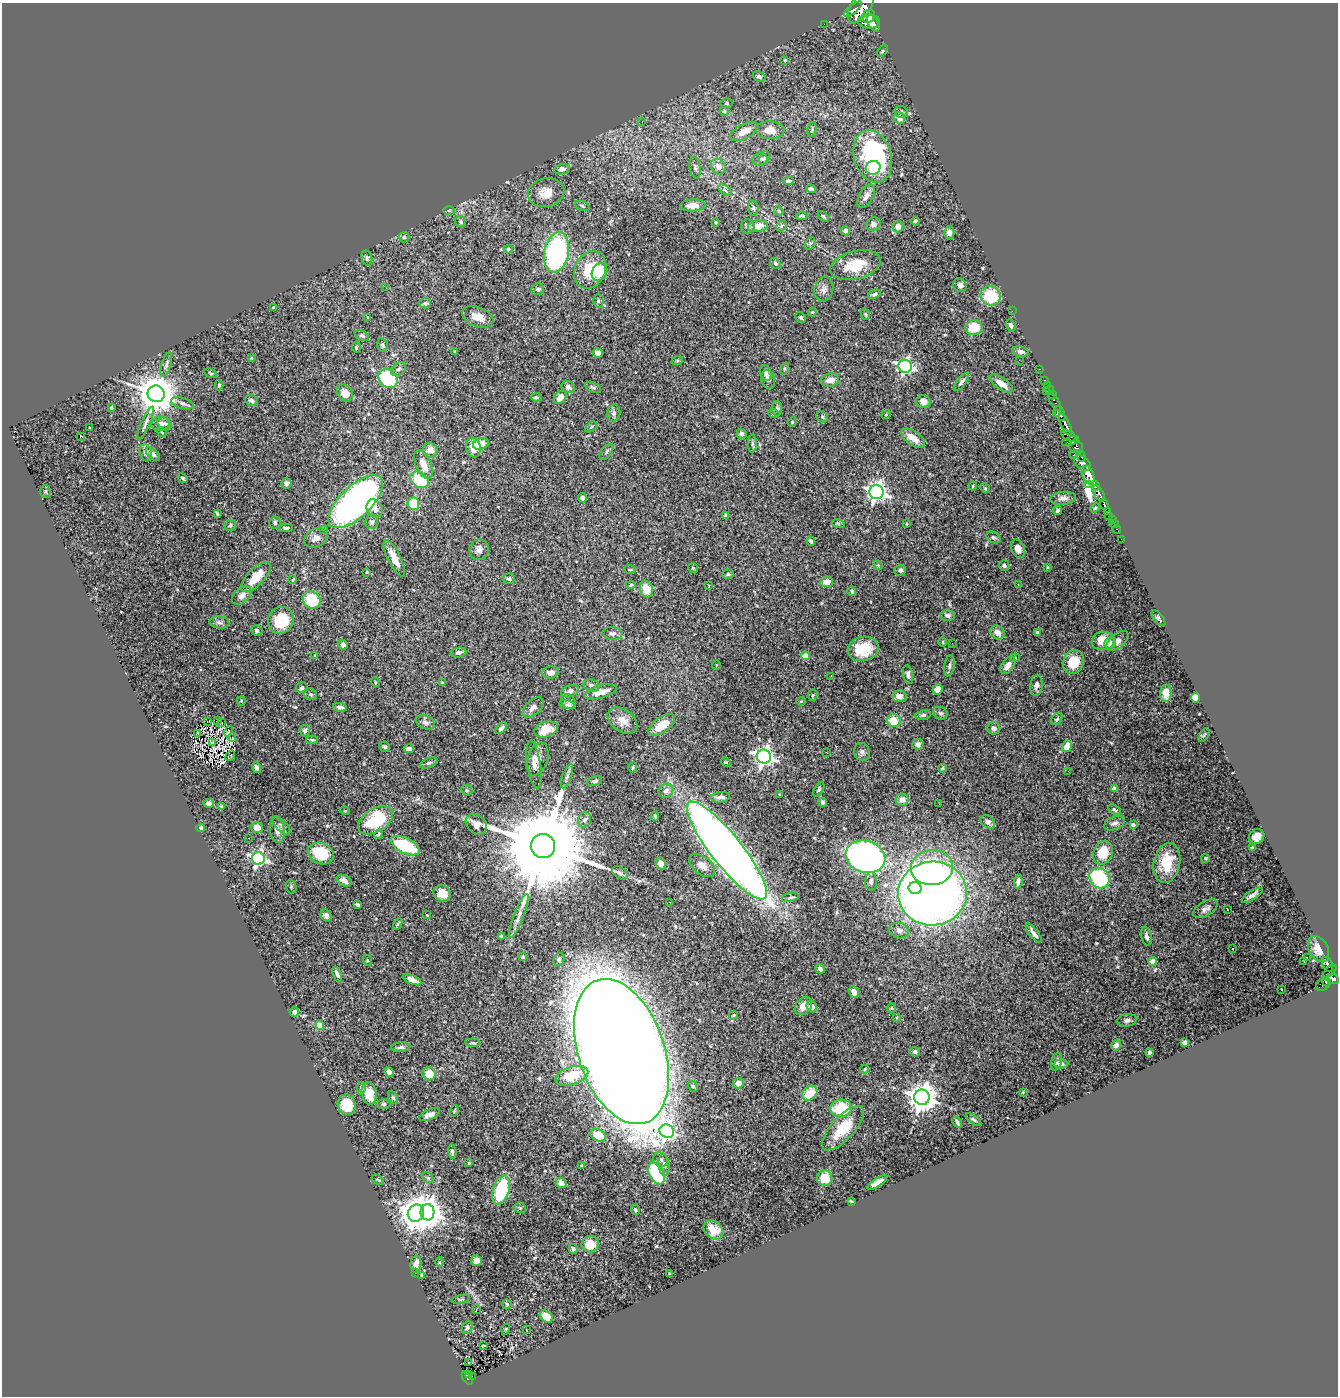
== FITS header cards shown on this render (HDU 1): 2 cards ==
NAXIS1  =                 1336
NAXIS2  =                 1394

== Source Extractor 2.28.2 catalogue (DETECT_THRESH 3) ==
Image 1336 x 1394 px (HDU 1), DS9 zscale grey, 1 PNG px = 1 image px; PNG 1340 x 1398 px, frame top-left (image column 1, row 1394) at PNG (2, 3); each listed source drawn as its Kron ellipse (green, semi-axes under 4 px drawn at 4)
Background 2.82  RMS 0.03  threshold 0.0908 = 3 sigma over >= 5 px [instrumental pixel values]
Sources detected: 448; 6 with non-positive FLUX_AUTO (blend fragments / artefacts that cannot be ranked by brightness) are neither listed nor drawn; the other 442 listed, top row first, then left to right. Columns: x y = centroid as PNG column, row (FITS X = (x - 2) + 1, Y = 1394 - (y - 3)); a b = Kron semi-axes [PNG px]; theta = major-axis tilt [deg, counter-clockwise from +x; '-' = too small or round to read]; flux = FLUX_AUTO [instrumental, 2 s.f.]
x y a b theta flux
861 7 19 9 57 14000
853 9 11 4 39 5800
869 16 7 6 - 5600
869 22 11 7 -2 14000
873 23 9 5 -61 10000
824 24 2 2 - 33
882 51 7 3 53 2.4
785 60 4 3 - 3
759 77 6 5 - 5.7
727 103 6 5 - 3.1
724 111 5 4 - 2.4
901 112 7 6 - 4.1
899 118 6 5 - 14
642 122 3 3 - 1.5
812 129 7 3 78 2.5
770 130 14 9 -2 22
744 131 15 7 28 20
873 157 27 19 -74 300
764 158 7 5 68 3.5
760 159 7 6 - 8.3
718 167 8 7 - 13
695 168 11 5 -81 6.3
873 168 7 7 - 31
562 169 8 5 12 8.6
788 181 5 4 - 4.7
811 189 5 3 - 6.5
725 190 7 4 -36 3.8
546 193 18 14 12 30
866 196 13 7 59 11
693 205 12 6 3 17
582 206 8 4 -22 3.2
753 208 7 5 -86 4.2
449 210 6 4 0 2.9
779 211 5 4 - 2.2
802 216 6 4 10 3
823 216 7 4 -44 3.2
915 221 4 3 - 4.6
461 222 6 5 - 4.1
716 222 4 3 - 2.2
873 224 7 6 - 11
748 226 7 7 - 4.4
758 226 10 6 10 23
781 226 6 5 - 3.4
898 226 6 5 - 12
845 231 4 4 - 6.4
949 233 6 5 - 9.4
404 237 5 5 - 3.2
810 244 7 5 64 3.8
508 249 4 4 - 3.6
557 252 20 12 78 340
367 258 8 5 -77 4.2
775 263 6 4 -52 4.4
855 265 26 14 14 51
590 270 19 15 65 65
599 272 9 7 63 46
960 285 7 6 - 8.5
386 288 2 2 - 8.3
538 289 6 6 - 5.4
824 289 12 9 78 10
874 294 6 4 23 3.8
990 296 10 9 - 81
598 301 7 5 89 4.1
425 303 6 5 - 4.9
273 307 4 3 - 2.1
1012 311 2 2 - 40
812 312 4 4 - 1.9
865 314 6 3 -61 2.2
368 317 3 3 - 1.8
478 317 16 9 -22 22
801 318 6 5 - 3.7
1011 325 6 4 -70 6.2
974 328 8 7 - 46
362 336 7 4 -28 4.2
382 345 7 5 -68 4.1
356 347 5 4 - 2.8
455 351 3 2 - 2
1020 352 8 5 -11 7
598 353 5 4 - 11
251 358 3 3 - 1.7
1019 360 2 2 - 4.6
677 361 6 4 19 2.9
166 365 13 4 74 6.8
905 366 6 6 - 500
785 368 6 3 71 2
399 369 8 6 39 5.4
1039 369 3 2 - 75
210 373 7 3 -27 2.6
766 373 8 5 -76 7.1
388 378 10 8 -46 140
768 379 9 6 -75 6.8
830 380 9 6 9 14
1045 380 3 2 - 78
961 382 11 4 52 5.7
1001 384 13 5 -34 19
219 385 5 4 - 2.8
1047 385 3 2 - 48
568 387 7 5 -37 7
593 387 8 4 -27 4
1050 390 5 3 - 96
1046 391 3 2 - 59
345 393 9 7 -55 20
156 394 8 8 - 5900
1052 395 3 2 - 78
536 397 5 3 - 2.9
560 397 7 5 49 16
251 401 7 5 -23 6.2
923 401 7 6 - 12
1055 402 10 3 -60 280
182 403 11 5 -16 6.2
111 408 4 3 - 3
777 408 7 5 -86 3.7
614 413 8 6 80 6.3
1060 413 8 4 -65 6600
774 414 5 3 - 2.1
1056 414 3 2 - 1500
886 415 4 4 - 2
822 417 6 5 - 3.6
792 422 5 4 - 1.9
146 423 18 4 66 7.6
160 424 9 7 6 9.6
164 424 7 5 -32 5.9
1065 425 12 4 -63 5500
591 427 6 4 44 2.4
90 428 3 2 - 1.3
162 432 5 2 - 1.4
742 434 5 5 - 6.6
81 436 4 3 - 15
1069 436 8 4 -30 1700
913 438 13 7 -35 27
1070 441 9 3 17 1500
481 444 8 5 19 24
752 444 9 4 90 4.8
1076 447 7 6 - 1600
473 448 10 7 -81 28
430 450 7 7 - 14
607 452 9 5 51 4.5
146 453 9 6 -72 8.2
153 454 8 4 -42 7.1
1073 455 4 3 - 540
1081 456 6 3 -66 1400
1082 463 9 6 -38 4100
423 465 15 7 -66 23
1088 475 10 5 -70 22000
183 478 5 3 - 2.9
420 480 10 7 -35 84
286 483 5 5 - 6.9
1088 484 4 3 - 550
973 486 4 4 - 2
1095 486 4 3 - 1600
985 488 5 4 - 2.2
45 492 6 5 - 3
876 492 7 7 - 1100
1099 494 9 4 -57 4100
582 498 4 4 - 6.6
1063 498 13 6 4 8.6
356 502 34 15 44 830
413 504 6 6 - 57
1104 504 5 3 - 540
375 508 9 7 -58 15
1095 508 6 3 45 2.5
1058 510 5 4 - 4.2
1107 512 4 3 - 580
217 514 4 2 - 2.4
726 515 4 4 - 3.9
1108 516 2 2 - 34
1112 519 3 2 - 97
372 522 7 6 - 5.6
275 523 6 5 - 4.5
838 523 6 4 -18 2.8
1114 523 3 2 - 63
906 524 3 2 - 1.5
230 525 6 5 - 5.3
286 528 7 4 0 4.4
1117 529 4 3 - 100
324 530 4 3 - 2.6
993 537 7 5 -26 5.7
316 538 12 9 29 13
1121 539 2 2 - 27
811 541 4 3 - 4.2
1018 549 9 6 -65 12
479 550 10 9 - 12
394 558 20 6 -63 26
878 565 5 4 - 2.2
1004 565 5 5 - 5.3
1047 567 4 3 - 1.8
693 568 5 5 - 2.9
630 569 5 4 - 2.6
900 570 6 5 - 4.7
367 572 3 3 - 1.9
728 574 6 4 -2 3
256 577 19 8 46 41
293 579 4 3 - 1.8
509 579 6 5 - 6
827 582 6 5 - 18
1018 584 3 3 - 1.4
631 585 5 4 - 2.8
709 586 3 2 - 1.1
646 589 8 6 -73 32
852 591 5 4 - 3.7
241 596 11 7 39 12
312 600 9 8 - 95
947 615 7 5 -3 6.5
1158 618 9 4 -51 5.4
281 620 14 12 53 74
219 622 10 6 -6 7.1
257 630 6 5 - 6.6
612 633 10 6 -2 7.5
997 633 7 6 - 14
1037 633 3 3 - 3.1
1103 641 11 9 8 44
1117 641 13 7 40 11
943 642 5 3 - 1.8
952 643 2 2 - 1.6
1110 643 6 5 - 13
343 645 5 4 - 6.3
863 649 15 12 11 52
458 652 8 4 10 6.2
315 655 3 3 - 2
805 656 4 4 - 39
1015 658 5 4 - 2.9
1073 662 12 10 68 41
716 665 5 3 - 1.5
1008 665 10 6 55 16
949 666 11 5 82 5.4
551 672 8 6 7 10
908 675 10 5 -80 6.4
831 676 2 2 - 1.5
375 682 5 3 - 1.6
442 683 3 3 - 2.7
592 685 8 6 -20 6.3
1036 685 10 6 83 8.2
302 688 6 5 - 4.1
937 689 5 5 - 16
570 691 9 6 20 8.1
601 692 17 6 17 20
1166 693 8 6 87 18
310 694 7 5 -30 5
813 695 5 5 - 2.4
899 696 7 5 -2 11
1195 698 5 4 - 33
241 701 5 4 - 2
801 701 4 3 - 1.6
569 702 8 6 -55 5.1
567 705 8 3 -14 4.2
340 707 7 4 -10 6.9
533 707 13 7 42 11
940 713 7 6 - 5
923 715 8 5 9 4.4
1057 719 7 5 52 3.9
622 720 16 11 -36 24
893 720 7 6 - 35
207 721 2 2 - 0.18
217 721 3 2 - 1.6
425 722 10 6 -23 7
221 723 2 2 - 4.1
662 725 15 7 35 36
501 728 7 4 46 6.5
994 728 6 6 - 5.5
546 729 12 7 16 28
229 731 5 2 - 2.9
305 731 5 5 - 4.4
198 734 3 2 - 1.3
1204 735 8 3 58 2.4
232 738 4 2 - 4.5
312 740 6 3 0 3
213 742 4 3 - 4.2
918 744 5 5 - 7.9
1067 746 6 4 73 25
385 747 5 5 - 4
409 749 5 3 - 5.7
826 752 2 2 - 12
862 752 9 7 -67 7.6
230 756 6 2 57 0.25
764 757 7 7 - 990
537 759 17 10 71 17
726 762 5 3 - 2.1
429 763 9 5 23 4.2
534 764 24 6 -81 13
256 767 5 4 - 5.2
633 767 5 3 - 2.8
942 768 4 3 - 2.6
1068 771 2 2 - 8
567 776 12 4 70 6.5
595 781 7 5 13 5.1
1114 788 4 4 - 14
819 789 8 4 59 3.5
467 790 6 5 - 2.6
666 791 8 6 39 9.2
779 794 3 2 - 2.5
720 797 9 5 6 8.1
902 800 6 6 - 15
823 802 4 4 - 4.6
209 803 5 4 - 7.2
939 804 2 2 - 5.9
221 806 4 3 - 2.1
1115 810 7 4 -31 4.1
345 811 5 3 - 1.6
655 816 4 3 - 2.7
375 820 19 11 32 91
585 820 8 6 70 6.6
988 822 8 5 -39 9.9
1114 823 11 6 22 7.9
476 824 12 9 -40 19
281 825 12 5 -44 5.7
1133 825 4 3 - 6
201 828 4 4 - 5
257 828 6 5 - 15
277 830 13 7 -81 11
378 834 5 2 - 1.4
1257 837 8 7 - 11
249 838 3 2 - 1.6
405 846 15 7 -26 120
543 846 12 12 - 59000
1252 848 4 3 - 3.3
727 850 61 15 -52 2700
321 853 13 10 -26 70
1103 853 12 9 69 52
865 857 20 16 -18 1000
258 858 6 6 - 490
1206 858 4 3 - 2.9
661 863 6 5 - 12
1167 863 20 13 78 57
702 866 15 9 -37 19
932 867 21 17 5 170
620 873 9 5 -32 5.9
1099 878 11 9 -47 160
344 881 8 5 -27 10
871 881 9 6 -89 7.3
1018 882 7 3 82 9.2
291 887 7 5 -72 3.3
915 888 6 6 - 530
442 893 9 8 - 20
932 893 34 32 8 2000
1252 895 12 4 33 9.2
791 897 9 4 14 4.4
670 902 3 3 - 0.99
357 905 4 3 - 3.7
1205 909 13 7 30 9.7
1227 909 3 2 - 2.2
326 915 6 5 - 5.9
427 915 3 2 - 1.3
519 916 23 5 69 14
398 924 6 3 63 2.3
899 930 10 7 -15 10
1034 933 12 4 -52 8.4
501 936 3 3 - 4.4
1146 936 10 5 -77 7
1232 949 2 2 - 1.7
1319 949 14 9 -61 21
523 957 3 3 - 4
1307 958 3 2 - 8
559 959 6 5 - 6.1
367 960 5 3 - 1.7
1153 961 4 4 - 27
1304 961 3 2 - 2.4
1327 964 8 5 -67 800
820 969 5 4 - 6.4
1330 971 8 3 43 780
337 974 8 4 -69 6.2
1333 979 6 5 - 450
412 980 10 4 -23 15
1326 982 5 3 - 110
1322 985 7 5 33 110
1281 989 2 2 - 1.6
854 992 6 4 -69 9.4
803 1006 10 7 49 22
812 1007 6 5 - 12
891 1008 5 4 - 2.1
294 1012 5 4 - 8.5
733 1015 4 3 - 2.5
897 1017 4 2 - 1.5
1127 1020 10 6 9 6.5
320 1025 4 4 - 54
473 1043 7 3 -3 2.7
1185 1043 4 4 - 14
1116 1045 5 5 - 8.1
401 1047 9 5 7 5.4
621 1051 75 43 -71 14000
915 1052 5 4 - 6.6
1149 1053 4 3 - 11
1057 1062 9 5 78 4.8
1061 1064 7 4 3 5.3
864 1069 4 3 - 2.1
389 1072 5 4 - 8.5
429 1074 6 6 - 36
572 1076 17 9 18 68
738 1083 5 5 - 15
693 1086 6 5 - 3.6
361 1088 6 4 83 5
1023 1092 4 3 - 1.8
369 1093 11 7 -79 26
810 1093 8 6 42 37
922 1097 8 7 - 2800
393 1098 7 4 -62 3.4
384 1104 7 5 0 4
347 1105 10 9 - 49
841 1108 10 8 3 73
454 1111 6 3 72 2
430 1115 11 5 22 10
973 1120 9 3 -35 3.6
957 1122 6 3 -61 4.9
843 1128 28 11 47 59
667 1131 7 6 - 400
598 1135 8 5 -26 50
452 1152 7 4 -86 4.2
661 1160 8 6 -42 6
469 1163 4 3 - 2
664 1165 11 5 -86 7
582 1166 4 3 - 4.2
656 1173 12 7 -63 230
428 1178 6 5 - 3.1
825 1178 8 7 - 36
378 1180 7 3 -36 2.6
877 1182 11 4 32 15
561 1183 5 5 - 15
501 1190 15 8 74 140
851 1201 4 2 - 1.7
520 1208 6 5 - 3
635 1210 5 4 - 4.5
428 1212 8 7 - 2800
416 1213 9 8 - 3000
713 1230 11 8 -42 22
590 1244 8 8 - 37
573 1249 5 4 - 4
476 1261 5 5 - 8.5
440 1262 5 3 - 2
416 1264 8 5 85 14
415 1273 3 2 - 3.4
670 1274 3 3 - 2.8
422 1275 4 4 - 2.4
461 1299 9 3 9 2.5
507 1304 5 4 - 3.4
476 1309 2 2 - 260
546 1317 7 5 -38 39
467 1327 7 5 67 7.2
506 1329 5 3 - 1.9
526 1330 3 2 - 1.4
483 1345 3 2 - 1.3
469 1362 3 2 - 7.4
468 1375 4 2 - 60
472 1376 2 2 - 28
467 1378 7 3 -55 340
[6 non-positive-flux detections neither listed nor drawn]